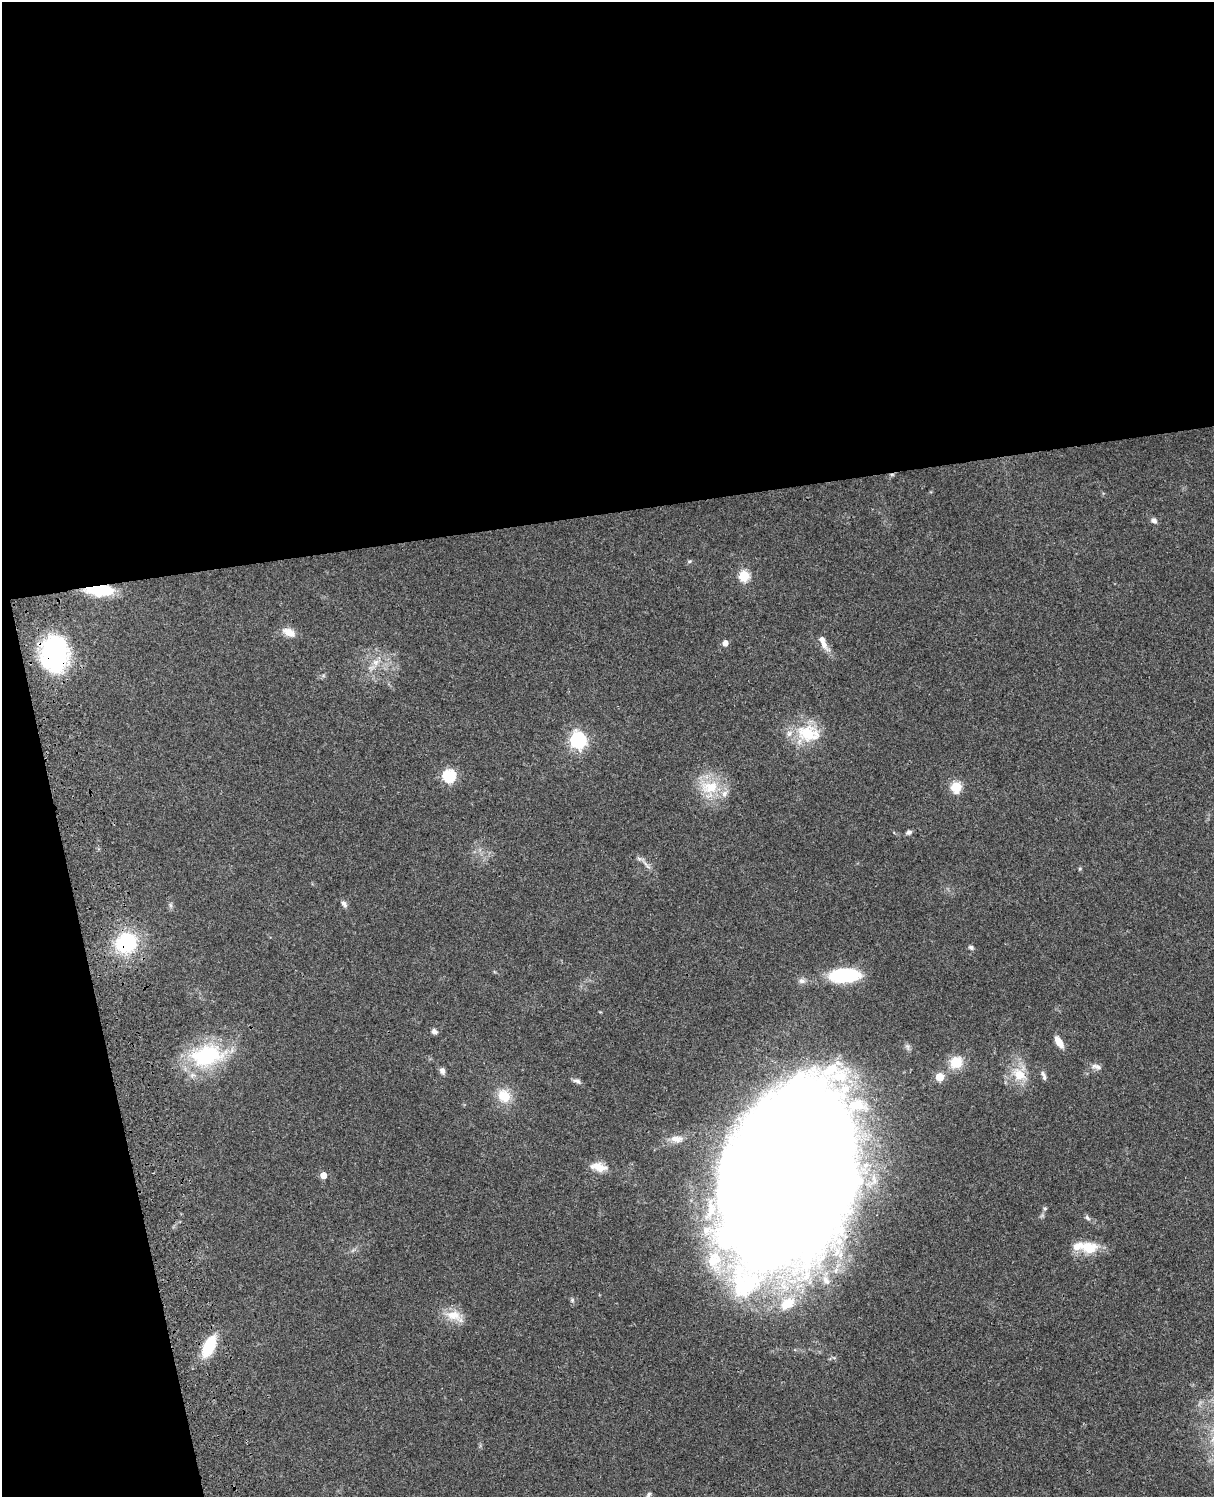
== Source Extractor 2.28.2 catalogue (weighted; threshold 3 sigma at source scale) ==
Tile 1 of 4 x 3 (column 1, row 1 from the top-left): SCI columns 121-1332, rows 3269-4763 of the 5087 x 4927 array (HDU 1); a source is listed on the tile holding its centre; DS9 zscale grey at full resolution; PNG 1216 x 1499 px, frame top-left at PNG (2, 2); no overlay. Shown black and unused: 39% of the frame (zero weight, under 3 of 4 exposures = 6% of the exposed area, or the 3 px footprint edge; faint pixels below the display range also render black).
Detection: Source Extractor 2.28.2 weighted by HDU 2 'WHT'; one run over the whole footprint, this tile lists its part. Background 0.0886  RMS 0.0062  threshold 0.0277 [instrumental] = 3 sigma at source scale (4.5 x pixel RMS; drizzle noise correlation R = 1.50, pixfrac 1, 0.05/0.05 arcsec/px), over >= 5 px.
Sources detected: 54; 1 inside a brighter object's white glare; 1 cosmic-ray / hot-pixel residue — not listed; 7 inside a brighter listed object's ellipse — not listed separately; the other 45 listed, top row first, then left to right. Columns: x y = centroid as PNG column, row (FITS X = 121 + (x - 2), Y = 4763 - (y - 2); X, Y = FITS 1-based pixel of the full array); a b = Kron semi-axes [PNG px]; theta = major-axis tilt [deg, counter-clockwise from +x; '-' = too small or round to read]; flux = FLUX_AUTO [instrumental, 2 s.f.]
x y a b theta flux
1154 521 8 7 - 2.3
689 561 6 5 - 0.93
744 576 6 5 - 43
99 590 25 9 -2 28
289 632 16 9 -24 6.9
725 643 5 5 - 4.3
824 645 20 8 -54 5.3
54 653 31 22 86 100
376 662 11 9 25 5
808 733 35 24 -12 26
578 740 7 6 - 200
449 776 6 6 - 76
709 787 31 19 2 22
956 787 6 5 - 44
909 832 7 6 - 1.7
648 866 13 3 -41 2
1080 869 5 4 - 0.75
344 904 10 6 -53 2.1
170 905 7 4 -89 1.2
126 943 19 17 37 52
971 947 7 5 -20 1.4
844 975 25 11 3 55
802 981 10 7 2 2.5
434 1031 7 6 - 2.3
1059 1042 16 7 -58 5.6
207 1056 45 27 11 55
956 1062 14 13 - 14
1096 1067 15 7 -20 2.9
442 1071 8 6 -75 2.4
1019 1074 20 16 -42 15
1043 1074 9 6 -63 1.8
940 1077 5 5 - 18
577 1081 11 6 -22 2.1
504 1096 19 15 -46 13
676 1139 18 8 -2 5
599 1167 22 10 -11 8.2
323 1175 5 4 - 8.3
784 1183 144 86 70 3100
1045 1209 7 5 68 1.1
1087 1218 9 5 -45 1.5
1089 1247 24 16 -1 15
826 1280 11 7 -52 2.8
454 1315 24 14 -13 11
209 1346 16 8 64 35
648 1495 9 6 52 1.5
Overlapping masked pixels (flux is a lower limit): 4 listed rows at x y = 99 590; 54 653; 126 943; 784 1183
Isophote crosses this tile's border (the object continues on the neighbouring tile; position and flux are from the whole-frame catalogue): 1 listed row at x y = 648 1495